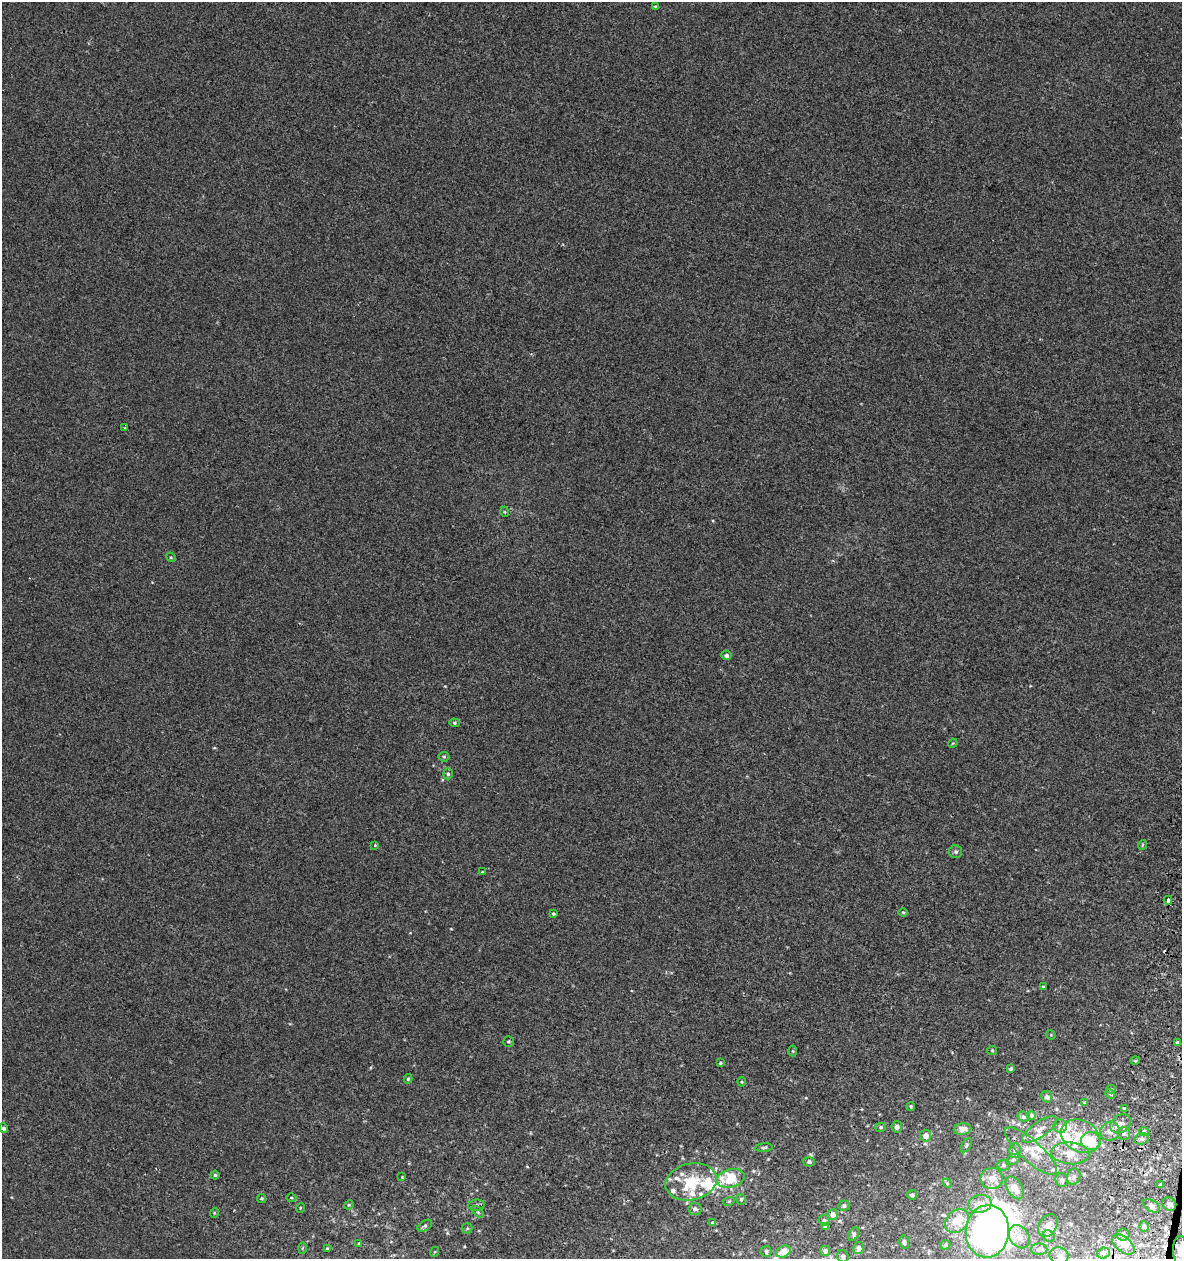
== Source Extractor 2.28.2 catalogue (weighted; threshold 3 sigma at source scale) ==
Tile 6 of 4 x 4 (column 2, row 2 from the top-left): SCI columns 1512-2691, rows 2557-3813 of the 5318 x 5112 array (HDU 1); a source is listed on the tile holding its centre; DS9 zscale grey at full resolution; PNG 1184 x 1261 px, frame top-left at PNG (2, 2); each listed source drawn as its Kron ellipse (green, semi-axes under 4 px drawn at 4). Shown black and unused: <1% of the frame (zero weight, under 2 of 3 exposures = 3% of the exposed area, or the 3 px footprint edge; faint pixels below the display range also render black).
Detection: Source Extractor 2.28.2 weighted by HDU 2 'WHT'; one run over the whole footprint, this tile lists its part. Background 0.00179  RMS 0.0054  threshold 0.0245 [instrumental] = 3 sigma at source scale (4.5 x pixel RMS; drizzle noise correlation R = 1.50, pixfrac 1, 0.0396/0.0396 arcsec/px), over >= 5 px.
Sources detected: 141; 5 inside a brighter object's white glare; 3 cosmic-ray / hot-pixel residue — neither listed nor drawn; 21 inside a brighter listed object's ellipse — not listed separately; the other 112 listed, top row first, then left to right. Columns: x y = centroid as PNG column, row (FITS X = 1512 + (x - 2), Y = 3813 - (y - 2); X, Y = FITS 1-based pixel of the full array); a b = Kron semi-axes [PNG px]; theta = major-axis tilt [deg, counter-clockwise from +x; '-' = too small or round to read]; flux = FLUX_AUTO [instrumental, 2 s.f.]
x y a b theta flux
655 6 4 4 - 0.55
125 428 3 2 - 0.74
505 512 5 3 - 0.44
171 557 5 4 - 0.6
726 655 5 4 - 1.5
454 723 5 4 - 0.75
953 743 5 3 - 0.47
444 757 5 5 - 0.78
448 774 5 4 - 0.88
375 845 4 3 - 0.42
1142 845 5 3 - 0.5
956 852 6 6 - 1.2
482 872 4 4 - 0.43
1168 900 4 3 - 7.3
903 912 4 4 - 0.61
553 914 3 3 - 0.74
1043 987 3 3 - 1.4
1051 1035 5 4 - 0.56
508 1042 5 5 - 0.74
1177 1043 3 3 - 0.88
992 1050 5 4 - 0.6
793 1051 5 3 - 0.5
1135 1061 5 3 - 0.49
720 1063 4 4 - 0.6
1011 1069 4 3 - 0.86
408 1079 5 4 - 0.82
742 1082 4 4 - 0.54
1111 1089 5 4 - 0.71
1110 1094 5 4 - 0.64
1047 1097 6 5 - 1.6
1085 1103 4 3 - 0.7
911 1106 4 4 - 0.72
1124 1108 4 3 - 0.51
1031 1116 4 4 - 1.4
1024 1117 6 5 - 1
1121 1124 11 8 35 2.9
1060 1126 7 6 - 1.3
881 1127 5 4 - 0.82
897 1127 5 5 - 1.8
4 1128 5 4 - 1.4
962 1129 9 6 6 4.1
1040 1129 20 8 34 4.1
1110 1131 10 9 - 3.6
1144 1131 5 4 - 0.67
1124 1133 6 6 - 1.6
926 1136 6 5 - 4.4
1080 1136 20 15 -27 13
1142 1139 7 5 20 1.5
1091 1141 10 9 - 13
966 1145 8 4 58 0.84
764 1148 8 4 5 0.89
1015 1151 7 5 88 1.5
1031 1151 34 10 -42 8.5
1070 1153 19 11 -5 7.1
1013 1160 7 5 29 1
809 1162 5 5 - 1.4
1003 1165 6 5 - 1
215 1175 4 4 - 0.73
402 1177 3 3 - 0.36
1074 1177 8 6 67 1.7
731 1178 14 9 14 20
992 1178 11 10 - 4.8
1062 1180 7 6 - 1.5
691 1182 26 18 12 22
947 1183 5 4 - 0.62
1160 1185 3 3 - 0.84
1015 1188 12 7 -59 6.2
912 1195 5 5 - 1.2
291 1197 5 3 - 0.58
261 1198 4 4 - 0.7
741 1199 5 4 - 0.83
729 1201 6 3 19 0.6
980 1204 12 9 11 4.1
1169 1204 7 6 - 2
349 1205 5 4 - 0.61
476 1205 8 5 6 1.4
844 1206 5 5 - 1.3
1151 1206 9 5 -29 1.7
300 1208 5 3 - 0.42
695 1209 6 6 - 1.8
478 1212 7 4 -46 0.86
214 1213 5 3 - 0.48
833 1215 5 5 - 3.4
824 1220 6 5 - 1
957 1221 13 10 47 11
713 1223 4 3 - 0.77
425 1226 8 4 33 1
826 1226 4 4 - 2.4
1048 1226 12 8 57 3.9
1144 1227 5 5 - 1.4
467 1228 5 5 - 0.69
987 1231 26 21 85 210
854 1234 7 5 63 1.1
1123 1234 6 6 - 1.7
1049 1236 6 5 - 1.1
1019 1237 12 9 -56 4.5
904 1242 7 5 -79 1.3
359 1243 4 3 - 0.45
1123 1244 13 7 -40 6.8
945 1245 5 4 - 0.88
302 1248 6 4 88 0.57
859 1248 6 5 - 2.8
327 1249 4 4 - 0.81
1039 1249 8 6 -1 1.8
766 1251 5 5 - 1.4
783 1251 8 5 25 7.9
825 1251 5 5 - 2.1
1180 1251 15 7 -88 5.5
434 1252 5 3 - 0.46
1103 1253 6 5 - 1.4
843 1256 6 5 - 1.5
1059 1256 10 8 -19 2.4
Overlapping masked pixels (flux is a lower limit): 1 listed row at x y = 1168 900
Isophote crosses this tile's border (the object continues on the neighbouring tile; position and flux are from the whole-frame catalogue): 3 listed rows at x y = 987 1231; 1180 1251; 1059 1256
Unlisted compact peaks at least as high as the median listed source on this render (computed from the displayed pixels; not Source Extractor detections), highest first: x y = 806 1098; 451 929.